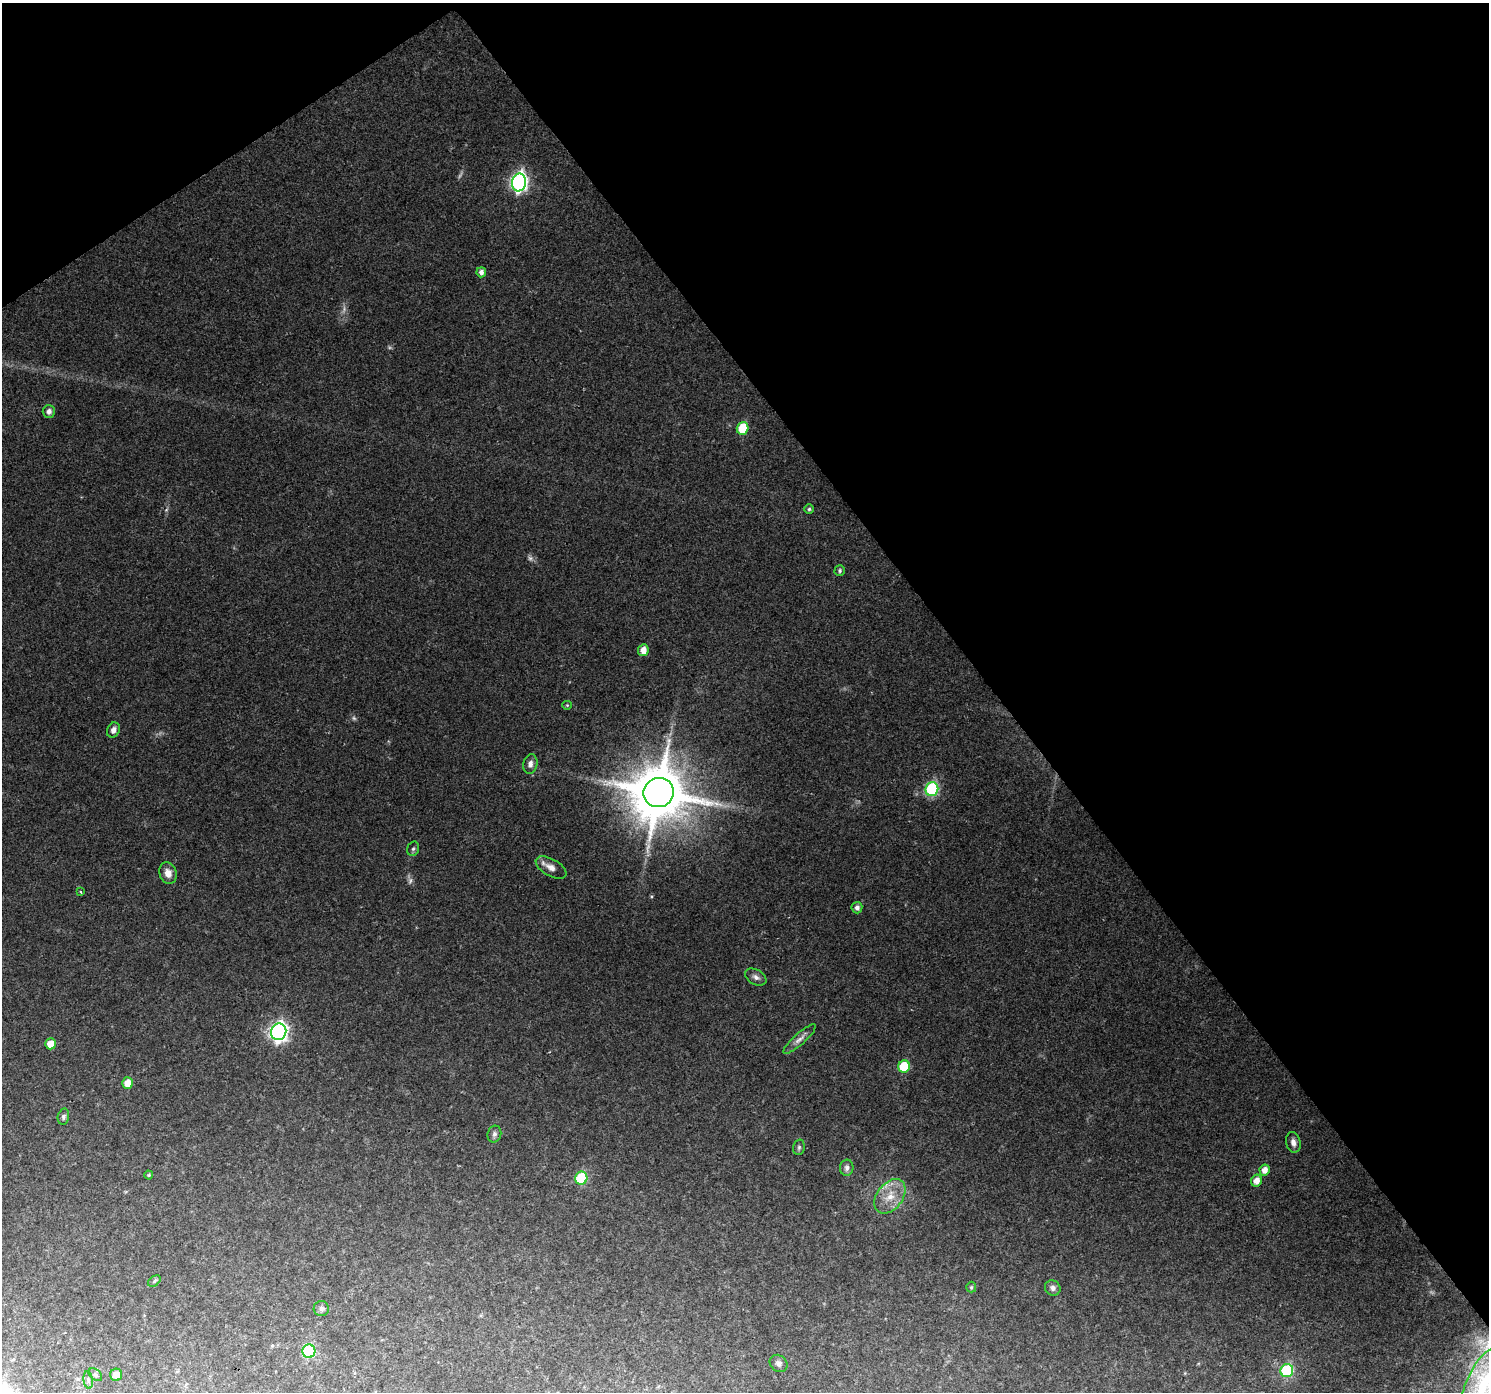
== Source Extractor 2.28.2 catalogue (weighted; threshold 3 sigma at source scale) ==
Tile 3 of 4 x 4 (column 3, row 1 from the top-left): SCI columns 2974-4460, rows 4298-5687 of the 5949 x 5878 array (HDU 1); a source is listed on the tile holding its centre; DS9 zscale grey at full resolution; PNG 1491 x 1394 px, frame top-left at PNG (2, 3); each listed source drawn as its Kron ellipse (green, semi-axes under 4 px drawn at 4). Shown black and unused: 37% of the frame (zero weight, under 2 of 3 exposures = <1% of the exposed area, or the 3 px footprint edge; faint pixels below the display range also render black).
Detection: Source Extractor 2.28.2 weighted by HDU 2 'WHT'; one run over the whole footprint, this tile lists its part. Background 0.0785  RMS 0.0079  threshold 0.0355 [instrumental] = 3 sigma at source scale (4.5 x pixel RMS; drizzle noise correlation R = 1.50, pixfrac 1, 0.0396/0.0396 arcsec/px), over >= 5 px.
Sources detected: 49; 5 too faint to see at this stretch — neither listed nor drawn; the other 44 listed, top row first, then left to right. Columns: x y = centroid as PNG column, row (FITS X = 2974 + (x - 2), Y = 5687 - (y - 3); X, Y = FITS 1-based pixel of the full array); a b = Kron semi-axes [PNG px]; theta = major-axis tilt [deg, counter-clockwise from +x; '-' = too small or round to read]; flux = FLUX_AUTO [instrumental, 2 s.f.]
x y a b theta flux
519 182 9 7 79 260
481 272 5 4 - 3.3
49 411 6 6 - 3.8
743 428 6 5 - 27
809 509 4 4 - 1.3
840 571 5 5 - 1.3
643 650 6 5 - 7.4
567 705 4 4 - 0.83
113 730 8 6 64 3.9
530 764 10 7 77 3.5
932 789 7 6 - 87
659 793 15 14 - 5400
413 849 7 5 73 1.6
551 867 17 8 -29 6.4
168 873 11 8 -73 6
80 892 3 3 - 1.8
857 908 6 5 - 3
756 977 11 7 -30 3.4
279 1032 8 7 - 290
799 1039 21 5 42 4.6
51 1044 5 5 - 9.8
904 1066 6 6 - 30
127 1083 5 5 - 8.6
63 1117 8 5 79 1.8
494 1134 8 7 - 2.4
1293 1142 10 7 -76 4
799 1147 8 5 76 1.6
847 1168 8 7 - 2.7
1265 1170 5 5 - 5.5
149 1175 4 4 - 0.82
581 1178 6 6 - 54
1256 1181 6 5 - 6.3
890 1196 19 13 53 14
154 1281 7 4 38 1.3
971 1287 5 5 - 0.95
1053 1288 8 7 - 3
321 1308 7 7 - 2.4
309 1351 7 6 - 75
778 1363 9 8 - 2.9
1287 1371 6 6 - 74
95 1375 7 5 -40 1.6
116 1375 6 6 - 4.8
88 1380 9 4 -82 1.8
1482 1388 43 17 68 51
Isophote crosses this tile's border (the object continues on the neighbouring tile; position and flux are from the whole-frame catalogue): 1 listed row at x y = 1482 1388